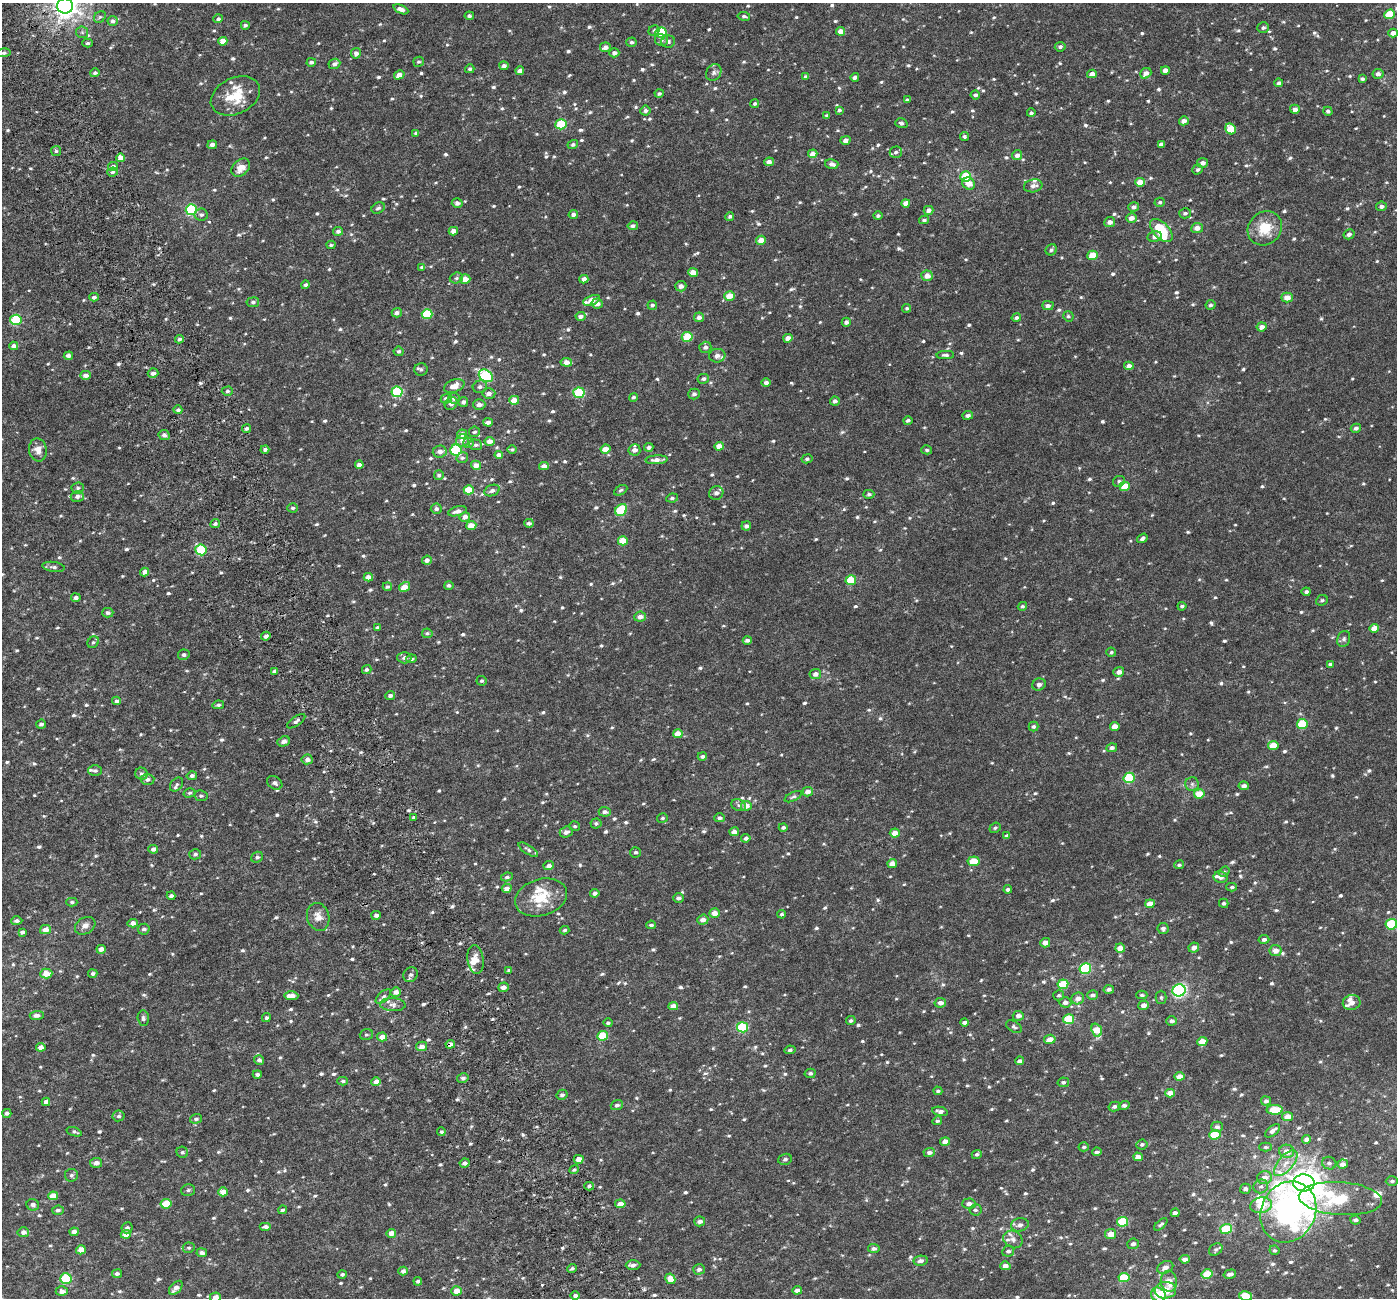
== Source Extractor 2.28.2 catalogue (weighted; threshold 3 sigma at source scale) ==
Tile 11 of 4 x 4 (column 3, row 3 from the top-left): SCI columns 2855-4249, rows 1518-2813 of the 5706 x 5572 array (HDU 1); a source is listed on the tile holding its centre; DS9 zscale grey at full resolution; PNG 1399 x 1300 px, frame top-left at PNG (2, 3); each listed source drawn as its Kron ellipse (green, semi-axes under 4 px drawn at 4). Shown black and unused: <1% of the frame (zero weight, under 3 of 6 exposures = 5% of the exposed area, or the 3 px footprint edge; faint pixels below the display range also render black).
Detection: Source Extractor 2.28.2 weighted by HDU 2 'WHT'; one run over the whole footprint, this tile lists its part. Background 0.0028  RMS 0.0023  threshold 0.00929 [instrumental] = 3 sigma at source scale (4.09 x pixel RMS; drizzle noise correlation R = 1.36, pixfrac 0.8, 0.0396/0.0396 arcsec/px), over >= 5 px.
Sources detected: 1023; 23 inside a brighter listed object's ellipse — not listed separately; of the other 1000, all 500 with FLUX_AUTO >= 0.375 (the completeness limit of this list) listed and drawn (500 fainter detections not listed), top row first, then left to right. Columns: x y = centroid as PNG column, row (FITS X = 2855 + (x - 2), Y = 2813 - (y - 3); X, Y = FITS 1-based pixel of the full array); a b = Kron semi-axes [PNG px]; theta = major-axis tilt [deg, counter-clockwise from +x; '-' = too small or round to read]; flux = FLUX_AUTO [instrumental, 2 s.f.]
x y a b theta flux
65 6 8 7 - 160
401 9 8 4 -23 1
1390 14 5 5 - 5.3
469 16 4 4 - 0.45
744 16 6 4 -9 0.46
100 17 6 5 - 0.39
218 19 5 4 - 0.54
113 21 5 5 - 0.68
245 25 4 4 - 0.48
1263 28 6 5 - 0.5
654 31 6 5 - 0.39
840 31 4 4 - 2
82 32 6 5 - 0.41
661 32 5 5 - 7.3
1393 33 5 4 - 0.96
661 40 7 6 - 0.5
223 41 4 4 - 2
631 42 5 4 - 0.47
668 42 7 6 - 0.65
88 43 5 4 - 0.42
605 47 5 4 - 1
1060 47 5 5 - 0.55
3 53 7 4 9 0.43
356 53 5 5 - 0.91
614 53 5 4 - 0.87
311 62 5 4 - 0.59
418 62 5 5 - 0.39
334 64 6 5 - 0.76
504 66 4 4 - 0.72
470 69 5 4 - 0.42
1165 70 4 4 - 1.3
520 71 4 4 - 1.1
95 73 5 4 - 0.55
714 73 9 7 58 0.71
1146 73 6 5 - 1.2
1092 74 5 4 - 1.2
1378 74 5 5 - 0.77
399 75 5 4 - 1.3
805 77 4 4 - 0.47
855 77 4 3 - 0.65
1362 79 4 3 - 0.43
1279 83 4 4 - 0.49
659 93 4 4 - 0.44
975 95 5 4 - 0.63
235 96 26 18 25 6
907 100 4 3 - 0.5
755 104 4 4 - 0.44
1295 109 5 4 - 0.92
645 110 5 5 - 0.64
839 110 4 4 - 0.46
1328 111 5 4 - 0.57
1031 113 4 4 - 0.43
827 116 4 4 - 0.49
1184 121 5 4 - 1.2
901 123 6 5 - 0.51
561 124 5 5 - 8.4
1231 129 6 5 - 4.3
416 133 4 4 - 0.4
964 136 4 4 - 0.42
845 140 5 4 - 0.9
1161 144 4 4 - 0.72
212 145 5 4 - 0.89
573 145 5 4 - 0.55
56 151 5 5 - 0.42
896 152 6 5 - 0.58
813 154 5 4 - 1.3
1017 155 5 5 - 0.92
121 158 4 4 - 2.3
769 162 5 4 - 1.1
1202 163 5 5 - 0.96
832 164 7 4 -16 0.97
113 166 5 4 - 0.68
241 168 10 7 44 2.1
1198 169 5 4 - 0.5
112 172 5 4 - 0.5
966 176 5 5 - 6.2
1140 182 5 4 - 2.6
969 184 6 6 - 1.9
1033 186 9 6 11 0.91
1160 202 5 4 - 0.39
457 203 5 5 - 0.8
906 203 4 4 - 1.6
1381 206 5 4 - 0.66
1134 207 5 4 - 0.72
378 208 7 5 28 0.49
191 210 5 5 - 17
928 210 5 4 - 1
1185 213 6 5 - 0.52
573 214 5 4 - 0.84
201 215 7 6 - 0.49
730 216 4 4 - 0.41
878 216 5 4 - 0.45
1132 218 5 4 - 1.3
924 220 5 4 - 0.51
1110 222 5 5 - 0.94
633 226 5 4 - 0.63
1197 228 6 5 - 1.4
1265 228 18 16 45 5
338 231 5 4 - 0.63
453 231 4 4 - 1.2
1161 231 14 8 -46 7.4
1349 234 6 5 - 0.72
1155 237 7 5 8 0.98
761 240 5 4 - 2.1
331 245 4 3 - 0.38
1051 250 6 5 - 0.47
1093 255 5 4 - 3.6
422 267 4 3 - 0.48
693 273 5 4 - 2.4
927 276 5 5 - 1.6
456 278 7 5 17 0.46
465 279 5 5 - 2
584 279 4 4 - 1.1
306 285 4 4 - 0.44
681 286 5 5 - 0.89
729 296 5 4 - 2.8
94 297 5 4 - 0.68
1287 297 6 5 - 1.6
591 300 9 4 21 2.6
253 302 6 5 - 0.49
597 304 5 5 - 1.1
652 305 5 4 - 0.47
1210 305 5 5 - 0.48
1048 306 6 4 0 0.78
907 308 4 4 - 0.41
397 313 5 4 - 0.73
427 314 5 5 - 8
580 316 5 4 - 0.96
1068 316 5 5 - 0.38
699 317 5 5 - 1.1
1016 317 5 4 - 0.45
16 320 5 5 - 13
846 322 5 4 - 0.67
1262 327 5 4 - 1.2
687 337 5 5 - 6.3
788 338 4 4 - 1.3
179 339 4 4 - 0.54
14 346 4 4 - 0.92
705 347 6 5 - 0.6
399 351 5 4 - 0.47
945 355 9 4 2 0.47
68 356 4 4 - 0.91
717 356 8 7 - 0.93
566 362 6 4 -6 1.6
1129 366 5 4 - 1.2
421 369 6 6 - 0.5
153 373 5 5 - 0.8
85 375 5 4 - 1
486 376 7 5 -35 18
703 379 6 5 - 0.49
766 383 5 4 - 0.64
454 386 10 6 20 2.1
480 387 7 6 - 0.62
227 391 6 4 1 0.48
397 392 5 5 - 17
579 393 5 5 - 11
489 394 6 5 - 0.8
694 394 6 5 - 0.54
633 397 4 4 - 0.42
454 398 6 5 - 0.88
446 399 5 5 - 0.77
514 400 5 4 - 2.4
835 401 5 4 - 0.69
463 402 5 4 - 0.71
451 403 7 5 45 0.81
479 405 6 5 - 0.98
178 410 4 4 - 0.59
968 415 5 4 - 0.65
908 421 5 4 - 0.52
488 422 5 3 - 0.89
247 428 4 4 - 0.53
1356 428 5 4 - 0.64
475 432 5 5 - 0.43
462 434 5 4 - 1.2
164 435 6 5 - 0.81
462 440 7 6 - 1.3
489 441 5 4 - 1.4
469 443 6 5 - 0.49
476 445 6 5 - 0.47
719 446 5 4 - 2.2
649 447 4 4 - 0.67
265 449 4 4 - 0.64
512 449 5 4 - 0.44
605 449 5 4 - 2
38 450 11 9 -78 1.8
456 450 5 5 - 12
634 450 6 5 - 0.94
927 450 5 4 - 0.39
440 451 7 6 - 1.1
499 455 4 4 - 1.4
462 458 6 5 - 0.46
807 459 5 4 - 0.45
656 460 11 4 3 1.3
359 465 4 4 - 1.1
476 465 5 4 - 1.5
544 466 5 4 - 1.4
439 475 5 5 - 0.54
1119 481 6 5 - 0.47
1125 486 5 4 - 4.4
78 488 6 5 - 0.38
469 490 5 4 - 4.7
621 490 7 4 28 0.41
492 491 8 5 22 0.75
716 493 7 6 - 0.9
869 494 5 4 - 0.48
77 496 6 5 - 0.74
672 498 6 4 8 0.4
293 508 5 4 - 0.4
436 509 5 5 - 0.54
621 510 7 5 45 10
457 511 9 4 14 1.2
465 517 5 5 - 1.4
529 523 4 4 - 0.63
215 524 5 4 - 0.55
471 525 5 4 - 2.2
746 526 5 4 - 0.7
1142 538 6 4 36 0.61
623 541 5 4 - 3.6
201 550 5 5 - 13
427 560 5 4 - 1.1
54 567 11 5 -8 0.62
145 572 4 4 - 1.2
368 577 4 4 - 1.6
851 580 5 5 - 6.3
449 585 5 4 - 0.53
387 587 4 4 - 0.42
404 587 6 4 32 2.2
1306 592 4 4 - 0.49
76 598 5 4 - 0.75
1322 600 6 5 - 0.38
1022 606 4 4 - 0.42
1182 606 4 4 - 0.39
108 613 5 4 - 0.57
640 617 6 5 - 1
377 628 4 3 - 0.48
1374 628 5 4 - 2
427 633 5 4 - 0.39
266 636 4 4 - 0.92
1344 639 8 6 71 0.57
747 640 4 3 - 0.63
93 642 6 5 - 0.37
1111 652 5 4 - 0.37
184 655 6 5 - 0.49
404 658 7 5 -1 0.72
411 659 5 4 - 0.58
1330 664 4 3 - 0.46
367 670 5 4 - 0.5
274 671 4 4 - 0.48
1119 672 5 5 - 1.1
815 674 6 5 - 1.1
482 681 5 5 - 0.4
1039 685 7 6 - 0.82
390 695 5 4 - 0.66
116 701 4 4 - 0.64
218 705 6 4 9 0.4
296 721 10 4 35 0.62
41 724 5 4 - 0.54
1302 724 5 5 - 6.8
1115 726 5 4 - 2
1033 727 5 4 - 0.47
678 734 5 4 - 2.1
284 741 6 5 - 0.89
1273 746 5 4 - 3.9
1112 748 5 4 - 0.57
702 756 4 4 - 0.54
307 759 5 5 - 0.94
95 771 7 5 0 0.47
141 774 6 6 - 0.59
192 776 5 4 - 0.59
1129 778 5 5 - 10
147 779 7 5 4 0.62
275 783 8 6 -31 0.7
177 784 8 5 49 0.59
1192 784 7 6 - 0.6
1244 786 5 4 - 0.74
808 792 5 4 - 1.5
189 793 6 4 16 0.39
1199 794 5 4 - 3.9
201 796 7 5 -9 0.4
793 797 9 4 26 0.45
739 805 7 5 -23 0.5
746 806 5 5 - 1.6
605 812 6 5 - 0.75
414 817 4 3 - 0.41
662 818 5 4 - 0.42
720 818 5 4 - 0.57
596 823 5 5 - 0.46
575 826 5 5 - 0.38
783 827 4 4 - 0.53
995 828 6 5 - 0.39
566 832 6 5 - 0.87
734 832 5 4 - 1.1
895 833 5 4 - 2
1007 836 4 3 - 0.63
746 838 4 4 - 0.65
153 849 5 4 - 0.8
528 850 11 4 -33 0.53
636 852 5 5 - 0.46
195 854 6 5 - 0.49
257 857 6 5 - 0.55
974 861 6 5 - 3.4
892 864 5 4 - 1.8
1179 865 5 4 - 0.39
549 866 5 4 - 1
1224 872 6 4 37 0.4
507 877 6 4 10 0.49
1221 877 7 6 - 0.85
1232 887 5 4 - 0.4
507 888 5 4 - 1.4
1008 889 4 3 - 0.57
595 893 5 4 - 0.8
171 896 4 3 - 0.57
541 897 26 18 17 6.4
678 898 5 4 - 0.72
72 902 6 4 -1 0.42
1224 903 5 4 - 0.4
1150 904 5 4 - 2.4
715 913 5 4 - 1.8
782 914 4 3 - 0.39
376 915 5 4 - 0.63
318 917 14 11 -71 1.8
703 920 5 5 - 1.2
17 921 5 4 - 0.62
133 923 5 4 - 1.2
1391 924 6 5 - 11
651 925 5 4 - 0.52
85 926 11 8 31 1.2
144 929 6 5 - 0.52
1163 929 5 5 - 0.65
45 930 5 4 - 1.7
565 930 5 4 - 0.38
22 932 4 3 - 0.62
1264 939 5 4 - 0.6
1045 943 5 4 - 1.3
1194 947 5 5 - 1.1
1120 948 5 4 - 2
101 949 5 4 - 1.3
1275 951 6 5 - 1.4
476 960 14 8 -84 1.9
1085 968 6 5 - 16
509 970 4 3 - 0.38
46 973 6 5 - 2.6
93 974 4 4 - 0.52
411 975 8 7 - 0.63
1063 984 5 5 - 5.8
503 987 5 4 - 1
1109 989 5 4 - 0.61
1179 990 6 6 - 35
396 992 5 4 - 1.1
1059 995 5 5 - 0.38
1093 995 5 4 - 0.74
1142 995 5 4 - 0.45
291 996 7 4 -1 1.6
383 996 9 5 41 0.62
1161 997 6 5 - 0.4
1078 998 6 5 - 1.3
1065 1002 6 5 - 0.98
940 1003 6 4 10 0.99
1352 1003 9 7 12 1.1
393 1005 13 6 -2 1.1
1144 1005 5 4 - 1.1
673 1006 5 4 - 1.6
37 1015 7 4 2 0.75
1018 1016 5 5 - 1
143 1018 8 6 -86 0.6
266 1018 5 4 - 0.4
1069 1019 5 5 - 7.5
851 1021 5 4 - 0.43
1172 1021 5 4 - 0.67
964 1022 4 3 - 0.71
608 1023 4 4 - 0.42
742 1027 5 5 - 12
1014 1027 8 5 -32 0.47
1097 1030 7 5 -69 3.8
366 1035 6 5 - 0.38
603 1036 5 4 - 6.3
382 1037 5 4 - 1.8
1050 1039 6 4 9 1.5
1202 1042 5 4 - 3
450 1044 5 4 - 1.2
421 1046 5 4 - 1.3
41 1047 4 4 - 1.5
790 1050 5 4 - 0.43
259 1060 5 4 - 0.65
1019 1061 4 4 - 0.7
810 1073 5 4 - 0.53
257 1074 4 3 - 0.64
1180 1076 5 4 - 2
463 1078 6 4 12 0.57
343 1081 5 4 - 0.42
376 1082 5 4 - 1.6
1063 1082 6 5 - 0.52
938 1091 4 4 - 0.38
1170 1093 5 4 - 1.9
562 1095 5 5 - 0.61
1266 1101 5 4 - 0.77
46 1102 4 4 - 1
617 1105 6 5 - 0.58
1124 1105 5 4 - 0.57
1114 1106 6 5 - 0.63
1275 1110 8 5 2 5.7
940 1111 8 4 -12 0.73
7 1113 4 4 - 0.58
119 1116 6 5 - 0.47
1288 1116 5 4 - 2
196 1119 6 4 17 0.45
937 1121 5 4 - 0.43
1217 1127 5 5 - 0.75
1273 1131 9 4 40 0.87
74 1132 8 4 -18 0.42
441 1132 4 4 - 0.5
1215 1135 5 5 - 5.7
1306 1139 5 4 - 1.1
945 1141 5 4 - 1.6
1142 1144 5 5 - 0.47
1084 1147 5 4 - 0.47
1266 1147 6 4 -1 0.43
1287 1151 7 6 - 1.7
182 1152 6 5 - 0.44
929 1152 5 4 - 0.81
1097 1152 5 4 - 0.57
977 1154 5 4 - 0.43
1138 1157 5 4 - 1.5
579 1159 5 4 - 1.7
785 1159 7 5 20 0.53
96 1163 6 5 - 0.95
465 1163 5 4 - 0.81
1286 1163 16 7 50 2.1
1329 1163 7 6 - 0.63
1343 1164 5 4 - 1.1
574 1170 5 4 - 0.41
71 1175 6 6 - 0.51
1264 1178 7 6 - 1.7
1392 1181 6 5 - 0.49
1304 1183 11 8 -1 220
589 1186 5 4 - 0.49
1261 1186 7 6 - 0.67
1245 1189 5 5 - 0.64
188 1190 7 5 16 0.49
223 1192 5 4 - 2.1
53 1196 5 4 - 2.7
1340 1199 41 16 -4 13
166 1204 5 4 - 5.4
620 1204 5 4 - 1.6
969 1204 6 5 - 1.1
33 1205 6 6 - 0.73
1261 1205 11 8 11 3.8
58 1210 6 4 5 0.51
282 1210 4 4 - 0.44
975 1210 6 5 - 0.5
1288 1212 31 27 61 56
1175 1213 4 4 - 0.94
1355 1220 5 4 - 0.59
700 1221 5 5 - 0.9
1123 1222 5 5 - 7.1
1161 1224 8 4 41 0.48
1020 1225 9 6 12 0.84
265 1227 6 4 0 0.73
127 1228 5 5 - 0.54
1226 1229 6 5 - 5.2
23 1232 6 5 - 0.93
74 1232 4 4 - 1.3
391 1233 5 4 - 1.5
126 1234 5 4 - 2.3
1111 1234 5 5 - 2.1
1013 1239 10 8 -32 0.93
1133 1244 6 5 - 0.62
189 1248 6 5 - 0.4
874 1248 6 4 -6 0.7
1216 1249 7 5 35 0.43
81 1250 5 4 - 2.2
1274 1250 5 4 - 0.42
1008 1251 6 5 - 0.57
202 1253 5 4 - 0.86
1185 1259 5 4 - 1
921 1261 7 5 10 0.75
633 1265 7 4 0 0.85
1005 1266 5 4 - 1.1
1165 1267 8 6 26 1.1
572 1268 5 4 - 0.46
699 1269 6 5 - 0.74
403 1271 4 4 - 0.72
117 1274 5 4 - 0.56
342 1274 5 4 - 0.4
1207 1274 5 4 - 4.5
1230 1274 6 4 15 0.84
1124 1277 5 4 - 5.1
66 1279 6 5 - 11
670 1279 5 5 - 2.1
418 1281 4 3 - 0.44
1169 1281 10 8 -82 2.3
176 1288 8 5 47 1.3
797 1290 5 4 - 0.98
1165 1290 10 8 6 3.3
62 1291 6 5 - 0.9
457 1291 5 4 - 2.2
1158 1295 8 6 -35 4.3
575 1296 5 4 - 0.73
1246 1296 6 4 -13 5
215 1297 5 5 - 1.7
Overlapping masked pixels (flux is a lower limit): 2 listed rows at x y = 201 550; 450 1044
Isophote crosses this tile's border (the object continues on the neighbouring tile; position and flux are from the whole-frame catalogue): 6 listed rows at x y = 65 6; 1390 14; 3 53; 1391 924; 1246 1296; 215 1297